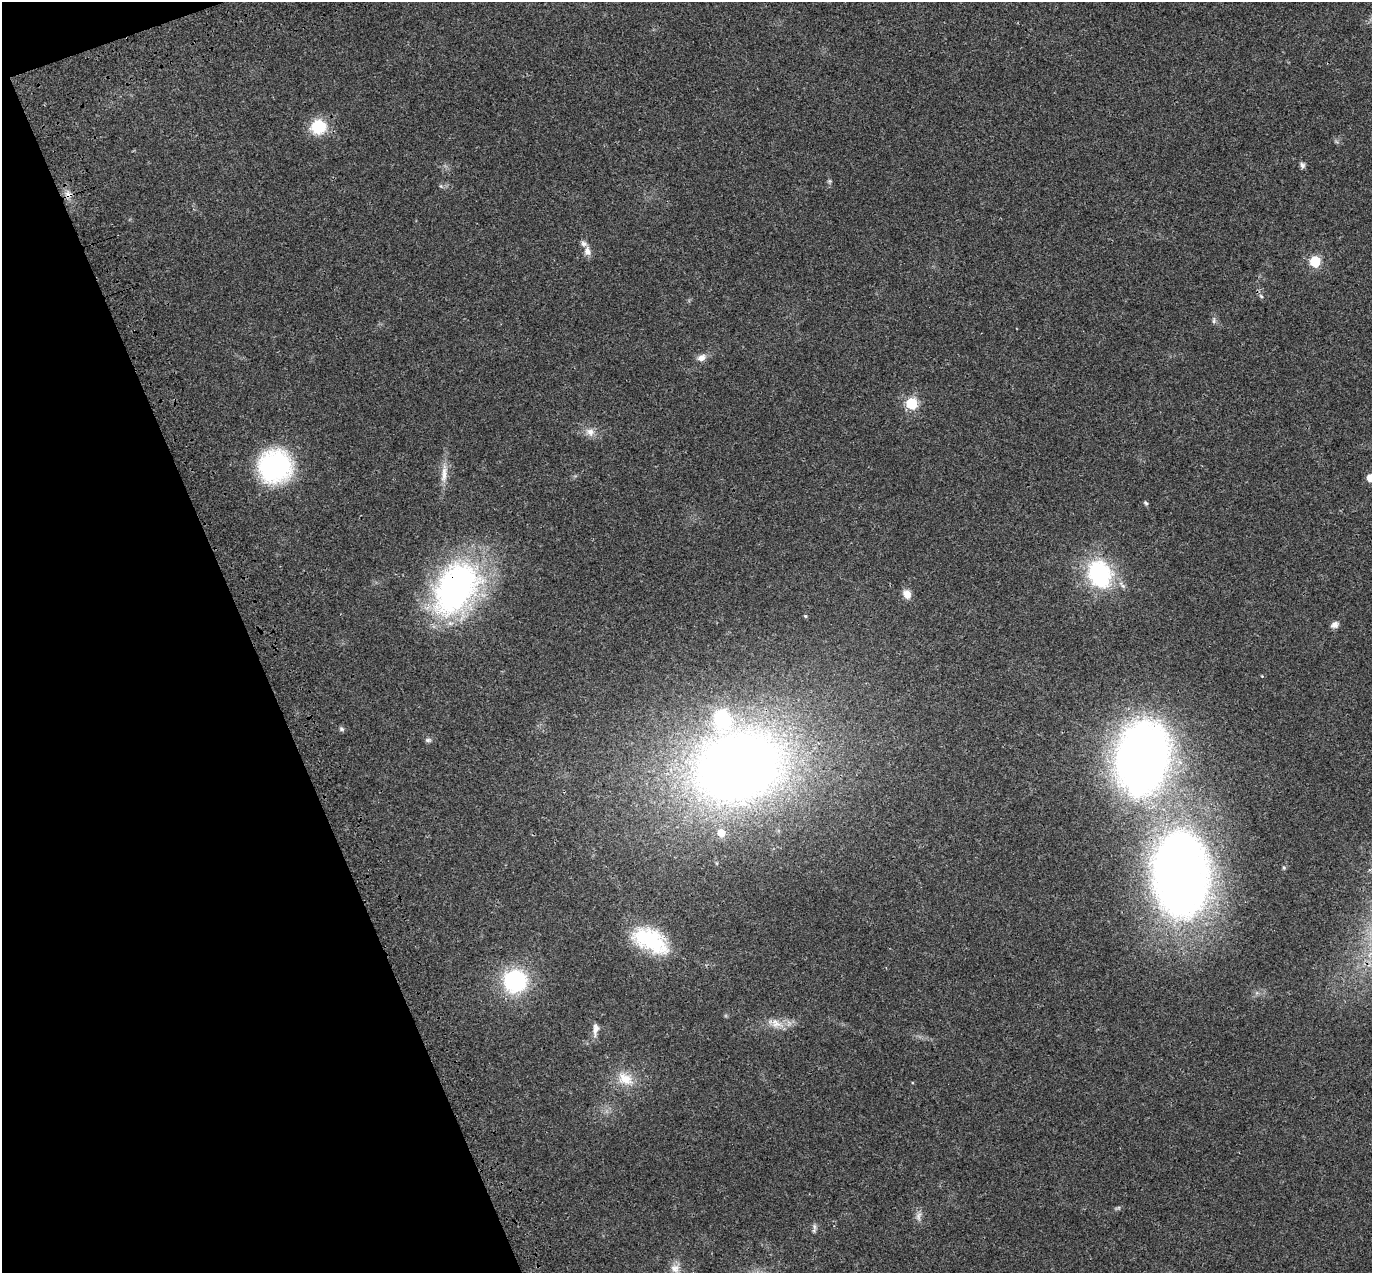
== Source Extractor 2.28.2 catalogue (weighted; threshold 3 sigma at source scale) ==
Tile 5 of 4 x 4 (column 1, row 2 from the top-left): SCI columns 113-1482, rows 2761-4031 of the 5707 x 5572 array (HDU 1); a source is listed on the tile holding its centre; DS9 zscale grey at full resolution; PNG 1374 x 1275 px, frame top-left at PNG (2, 2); no overlay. Shown black and unused: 19% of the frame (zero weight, under 3 of 4 exposures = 9% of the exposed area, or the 3 px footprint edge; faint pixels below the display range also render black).
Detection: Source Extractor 2.28.2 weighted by HDU 2 'WHT'; one run over the whole footprint, this tile lists its part. Background 0.0222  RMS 0.003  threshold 0.0135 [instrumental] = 3 sigma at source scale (4.5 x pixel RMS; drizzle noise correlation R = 1.50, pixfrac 1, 0.0396/0.0396 arcsec/px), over >= 5 px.
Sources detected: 37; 2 inside a brighter listed object's ellipse — not listed separately; the other 35 listed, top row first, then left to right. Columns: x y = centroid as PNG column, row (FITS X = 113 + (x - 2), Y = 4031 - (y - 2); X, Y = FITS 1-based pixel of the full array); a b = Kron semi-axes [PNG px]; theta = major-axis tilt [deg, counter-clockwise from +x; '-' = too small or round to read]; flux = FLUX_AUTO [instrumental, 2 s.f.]
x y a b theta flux
318 127 16 15 - 11
1302 165 7 6 - 0.85
829 181 6 5 - 0.46
68 194 11 9 -42 1.7
587 251 13 8 -76 1.9
1315 261 6 6 - 21
1261 296 7 4 -45 0.56
1214 320 9 6 -86 0.81
701 358 11 8 25 2
911 404 6 6 - 23
590 432 13 11 -38 2.4
275 466 29 28 - 49
444 474 32 8 85 3.7
1370 478 6 5 - 3.5
1146 503 7 4 -51 0.51
1099 574 26 20 -66 36
456 588 67 44 57 82
907 594 12 9 -65 2.4
805 616 5 4 - 0.36
1335 625 10 7 28 1.4
341 729 7 6 - 0.59
428 740 9 5 0 0.69
1142 757 56 40 79 240
738 767 76 59 18 340
721 833 7 6 - 3.4
1181 875 79 50 -88 250
650 940 44 24 -29 22
515 981 18 18 - 35
776 1024 19 11 -22 3.8
595 1029 20 7 84 2.1
625 1079 24 17 -28 6.6
1118 1208 9 3 13 0.48
918 1216 11 7 72 1.4
814 1227 11 5 -85 0.86
675 1268 13 12 - 2.5
Overlapping masked pixels (flux is a lower limit): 3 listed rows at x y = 68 194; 456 588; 1181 875
Isophote crosses this tile's border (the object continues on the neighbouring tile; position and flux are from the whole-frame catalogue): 1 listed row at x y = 1370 478